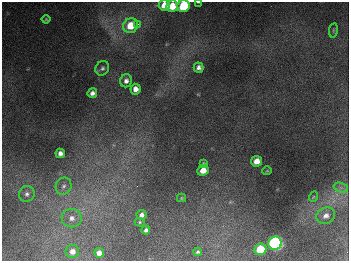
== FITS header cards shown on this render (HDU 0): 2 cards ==
NAXIS1  =                  347
NAXIS2  =                  259

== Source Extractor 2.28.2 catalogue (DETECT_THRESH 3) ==
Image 347 x 259 px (HDU 0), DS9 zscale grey, 1 PNG px = 1 image px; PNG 351 x 263 px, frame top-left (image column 1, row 259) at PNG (2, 2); each listed source drawn as its Kron ellipse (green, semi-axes under 4 px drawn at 4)
Background 672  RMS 49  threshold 148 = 3 sigma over >= 5 px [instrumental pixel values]
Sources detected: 33; all 33 listed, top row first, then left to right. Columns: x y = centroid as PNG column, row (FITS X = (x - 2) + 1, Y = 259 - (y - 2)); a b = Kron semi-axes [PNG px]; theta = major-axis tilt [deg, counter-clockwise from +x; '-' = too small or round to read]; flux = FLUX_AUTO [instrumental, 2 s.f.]
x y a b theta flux
198 2 3 2 - 3.0e+03
164 5 5 5 - 4.0e+04
172 6 6 5 - 6.3e+04
184 6 6 6 - 2.6e+05
46 19 4 4 - 3.9e+03
138 24 4 4 - 4.3e+03
131 26 7 7 - 8.1e+04
333 30 7 3 82 4.7e+03
199 67 5 5 - 1.2e+04
102 68 7 6 - 9.4e+03
126 81 6 6 - 1.4e+04
135 89 5 5 - 2.2e+04
92 93 5 4 - 1.4e+04
60 153 4 4 - 1.5e+04
256 161 5 5 - 3.5e+04
203 164 4 3 - 5.0e+03
203 170 6 5 - 3.8e+04
267 171 5 3 - 2.5e+03
64 186 8 7 - 1.4e+04
341 188 7 4 -19 1.1e+04
27 194 8 7 - 1.3e+04
313 197 5 3 - 3.0e+03
182 198 4 4 - 3.7e+03
142 215 5 5 - 1.2e+04
326 216 9 8 - 1.8e+04
72 218 10 9 - 2.4e+04
140 222 5 4 - 4.6e+03
146 230 4 4 - 9.1e+03
275 243 7 6 - 1.1e+06
260 249 6 5 - 1.2e+05
72 251 7 6 - 2.2e+04
198 252 4 3 - 5.9e+03
99 253 5 5 - 2.0e+04
At the frame edge (FLAGS 8, measured only in part): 3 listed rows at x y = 198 2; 164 5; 184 6